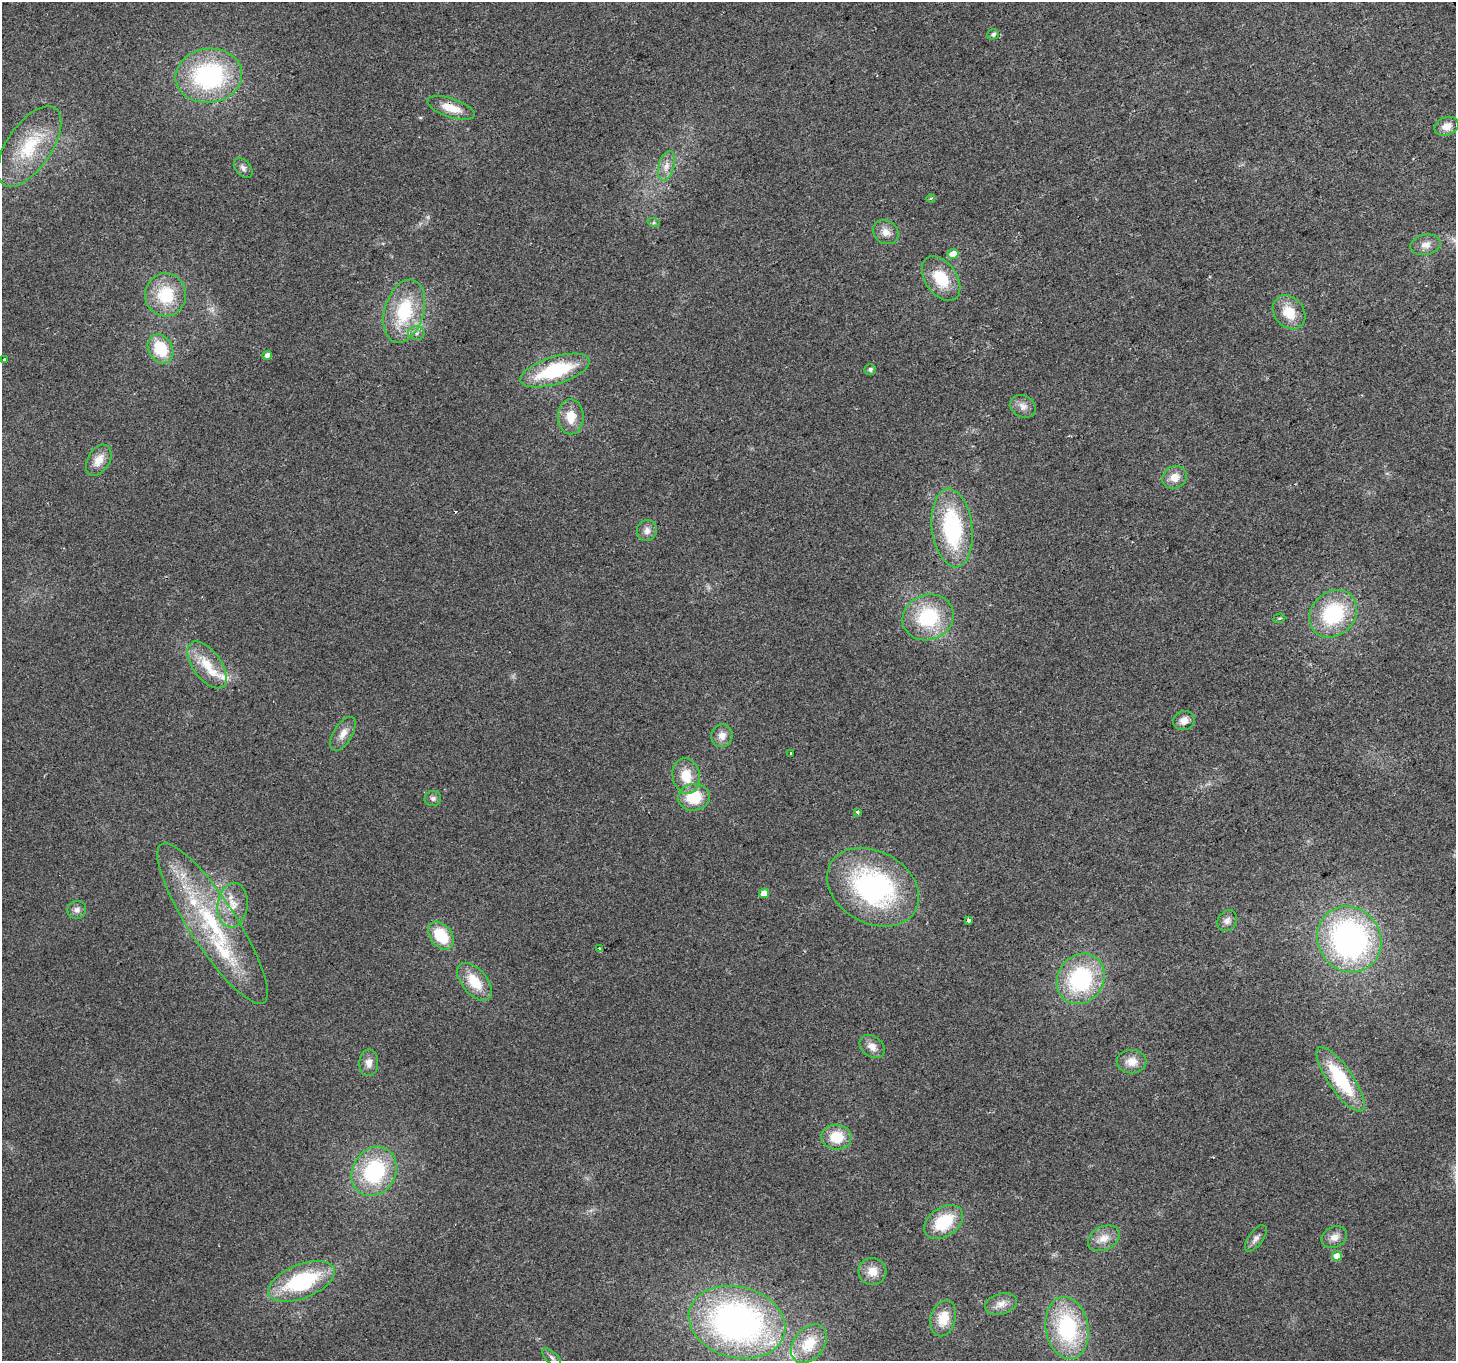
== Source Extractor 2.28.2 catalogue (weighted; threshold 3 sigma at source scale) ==
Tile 10 of 4 x 4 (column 2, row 3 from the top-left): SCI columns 1455-2908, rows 1468-2826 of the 5820 x 5713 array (HDU 1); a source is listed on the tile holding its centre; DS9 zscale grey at full resolution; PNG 1458 x 1363 px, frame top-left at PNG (2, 2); each listed source drawn as its Kron ellipse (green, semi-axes under 4 px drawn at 4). Shown black and unused: <1% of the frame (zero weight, under 2 of 3 exposures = <1% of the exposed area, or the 3 px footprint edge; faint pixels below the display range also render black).
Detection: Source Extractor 2.28.2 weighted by HDU 2 'WHT'; one run over the whole footprint, this tile lists its part. Background 0.0337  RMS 0.0077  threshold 0.0345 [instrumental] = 3 sigma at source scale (4.5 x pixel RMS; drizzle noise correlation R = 1.50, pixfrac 1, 0.0396/0.0396 arcsec/px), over >= 5 px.
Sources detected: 77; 1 cosmic-ray / hot-pixel residue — neither listed nor drawn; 5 inside a brighter listed object's ellipse — not listed separately; the other 71 listed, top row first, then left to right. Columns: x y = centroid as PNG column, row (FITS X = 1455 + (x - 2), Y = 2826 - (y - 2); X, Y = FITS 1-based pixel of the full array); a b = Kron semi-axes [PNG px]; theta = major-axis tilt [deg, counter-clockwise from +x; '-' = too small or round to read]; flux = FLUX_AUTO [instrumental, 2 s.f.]
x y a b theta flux
993 34 6 5 - 2.2
209 76 33 27 7 110
451 108 25 9 -19 14
1447 126 12 9 21 7.4
29 146 46 22 56 42
666 166 15 7 75 6.3
243 168 11 7 -50 3.2
931 198 4 3 - 0.83
654 223 6 4 -18 1.3
886 232 13 11 -32 6.8
1426 245 15 10 13 6.1
953 254 5 5 - 12
941 279 25 15 -55 26
165 295 21 20 - 33
404 311 32 19 74 46
1289 312 18 14 -50 17
416 333 8 6 -4 2.8
161 349 15 12 -59 29
267 355 5 4 - 4.2
5 359 3 3 - 0.94
870 369 6 5 - 2.2
555 370 36 13 17 57
1023 406 13 10 -30 5.6
571 417 17 13 90 13
99 460 17 11 60 9.7
1175 477 13 11 27 8.7
952 528 39 20 -83 83
647 531 10 10 - 4.8
1333 614 26 21 45 59
928 617 26 22 21 53
1279 618 6 4 18 1
207 665 27 14 -54 20
1184 721 11 9 20 5.8
343 734 19 9 59 7.1
722 736 11 10 - 6.3
791 753 3 3 - 2.7
686 776 18 13 -79 18
694 797 16 13 7 26
433 798 8 7 - 2.4
857 812 4 3 - 2.1
873 887 49 36 -29 150
764 893 5 4 - 7.6
233 905 22 15 82 15
77 910 9 9 - 3.8
969 920 4 3 - 6.6
1227 921 11 9 55 3.8
212 923 94 23 -57 99
441 936 16 11 -51 26
1349 939 34 31 -54 210
600 949 4 3 - 7.2
1081 979 26 23 55 82
474 982 22 12 -50 20
872 1047 14 10 -37 6.4
1131 1062 15 11 -1 9.5
369 1063 13 9 86 5.6
1341 1079 38 12 -56 52
836 1137 15 12 -3 19
374 1171 26 21 60 73
944 1222 21 14 35 34
1334 1237 13 10 28 6.1
1104 1238 17 11 26 9.5
1256 1238 15 7 54 3.9
1337 1256 5 4 - 11
872 1271 14 13 - 9.5
302 1281 35 17 22 72
1001 1304 16 10 16 6.9
943 1318 18 12 75 15
737 1322 49 35 -14 280
1067 1328 31 21 -80 74
809 1344 22 15 51 24
552 1357 11 6 -42 3.2
Overlapping masked pixels (flux is a lower limit): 1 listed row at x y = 451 108
Isophote crosses this tile's border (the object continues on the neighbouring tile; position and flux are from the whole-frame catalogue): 1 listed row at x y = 552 1357